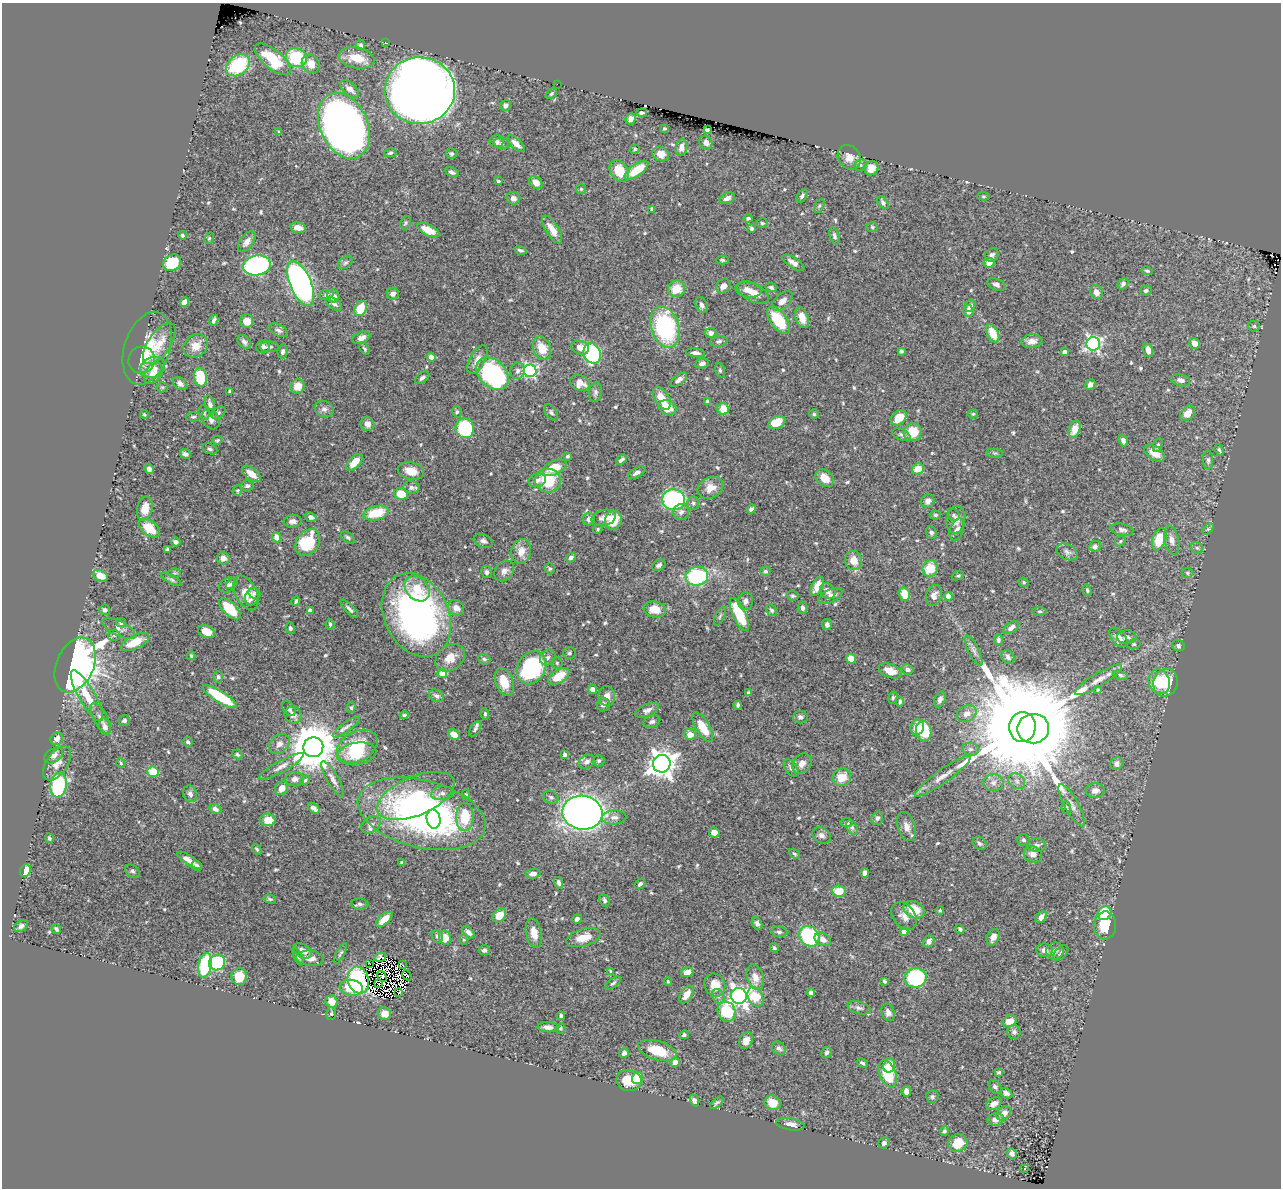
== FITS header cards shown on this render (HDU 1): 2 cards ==
NAXIS1  =                 1279
NAXIS2  =                 1186

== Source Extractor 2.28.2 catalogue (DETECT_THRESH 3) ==
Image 1279 x 1186 px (HDU 1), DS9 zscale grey, 1 PNG px = 1 image px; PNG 1283 x 1190 px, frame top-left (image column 1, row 1186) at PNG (2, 3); each listed source drawn as its Kron ellipse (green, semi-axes under 4 px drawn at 4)
Background 0.467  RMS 0.013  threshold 0.0389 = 3 sigma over >= 5 px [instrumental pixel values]
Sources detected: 611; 4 with non-positive FLUX_AUTO (blend fragments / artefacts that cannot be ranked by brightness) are neither listed nor drawn; of the other 607, the 500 brightest by FLUX_AUTO listed and drawn (107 fainter detections omitted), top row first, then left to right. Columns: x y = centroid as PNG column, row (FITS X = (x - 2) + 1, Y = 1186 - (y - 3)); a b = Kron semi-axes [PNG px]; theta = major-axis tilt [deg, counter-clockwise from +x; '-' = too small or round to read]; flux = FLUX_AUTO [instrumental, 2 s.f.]
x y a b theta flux
386 43 3 2 - 1.5
361 45 5 4 - 2
296 58 10 9 - 45
356 58 18 10 -10 18
273 59 22 9 -40 38
311 64 10 8 -51 10
238 65 13 9 37 54
557 84 2 2 - 25
350 89 11 6 -40 6
420 91 35 33 3 2000
551 94 6 4 42 1.3
505 105 6 5 - 3
642 113 5 3 - 1.8
630 119 6 5 - 4.2
344 126 34 24 -65 670
664 128 3 3 - 1.3
707 130 4 4 - 2
279 132 4 4 - 1.2
496 142 7 6 - 3.3
706 142 7 6 - 4.1
502 143 7 6 - 1.9
516 144 10 5 -43 6.7
682 147 8 6 82 7
635 149 5 4 - 1.3
390 153 6 4 11 1.4
451 154 5 5 - 1.8
661 154 8 7 - 8.9
849 157 13 10 -53 8.8
860 165 7 5 20 1.7
871 168 7 6 - 7.7
636 170 14 6 35 22
619 171 12 8 -55 20
452 172 7 4 -25 2.7
498 181 3 3 - 1.3
536 182 7 5 -45 8.5
581 189 5 5 - 1.4
802 196 7 4 58 1.8
983 196 6 4 -6 1.1
513 198 7 6 - 4.5
727 198 8 5 23 3.8
883 203 7 4 -55 3
819 206 8 4 62 1.6
652 209 4 4 - 2.9
748 218 4 4 - 1.5
406 223 7 5 64 1.5
762 223 6 4 -3 1.3
872 227 5 5 - 1.3
298 228 8 5 -10 8.2
552 229 16 6 -58 9.2
752 229 4 4 - 2
428 230 12 5 -26 16
182 235 4 4 - 1.4
834 236 8 5 -75 2.5
209 238 6 4 68 1.2
247 242 12 6 53 5.1
520 250 6 3 -16 1.8
992 255 7 6 - 2.7
722 260 6 4 -2 1.6
345 262 8 5 38 2.2
172 263 9 7 30 39
793 263 12 5 -32 5.4
989 263 5 5 - 6.5
257 265 14 10 10 190
1147 271 5 3 - 1.3
301 283 24 10 -67 340
1123 284 6 5 - 2.6
996 285 9 5 -23 2.7
723 286 8 6 46 5.3
771 287 6 4 -25 1.9
676 289 9 8 - 15
748 290 13 7 -10 7
1146 291 5 5 - 2
753 292 17 9 -27 9.4
1096 292 7 6 - 6.1
393 294 6 6 - 3.6
326 295 7 5 11 2
333 296 7 6 - 5.1
782 301 12 7 41 6.6
184 302 5 4 - 5.8
334 304 9 5 -35 3
701 305 8 5 -64 4.2
970 306 6 5 - 2.5
360 309 8 6 66 23
969 311 6 5 - 4.3
802 318 11 6 -69 9.1
214 320 6 3 62 2.5
779 320 16 8 -54 37
247 321 7 6 - 9.2
1254 326 6 5 - 1.7
665 327 21 14 -73 120
278 330 10 6 -27 2.7
711 333 6 5 - 3.4
993 333 10 5 -64 16
361 338 9 5 22 4.7
719 341 9 5 11 2.1
1032 341 10 7 6 5.7
244 342 8 5 -48 3.4
159 343 24 11 55 13
1194 343 5 5 - 6.1
1093 344 7 6 - 220
196 346 13 11 40 12
263 347 7 6 - 2.4
269 347 9 5 0 2.5
580 347 9 6 -23 6.5
147 348 37 22 72 38
542 348 12 8 -68 15
364 349 6 3 -56 1.4
1148 350 7 4 -75 6.8
283 351 7 5 79 2.1
901 351 4 3 - 1.8
1065 352 4 4 - 4.7
592 353 10 8 -67 130
695 353 9 4 -6 2.8
431 357 5 4 - 4.2
477 359 16 7 62 7.4
142 360 13 13 - 8.6
702 363 7 5 11 3.2
152 367 13 10 24 9.9
720 370 7 4 -74 1.5
518 371 8 7 - 3.5
530 371 6 6 - 160
153 373 11 8 52 9.3
492 374 19 13 -45 140
201 377 9 6 -80 38
422 378 8 5 37 2.4
679 380 9 5 38 3.9
1181 380 9 6 -13 3.3
180 383 8 5 -45 3.2
580 383 10 8 -23 8.8
1090 384 5 4 - 4.6
298 386 7 7 - 12
162 387 5 5 - 1.2
229 391 3 3 - 1.3
595 392 9 6 79 2.6
662 398 12 7 -57 13
707 401 4 4 - 1.3
210 404 9 5 -76 3
667 408 9 7 -21 17
324 409 9 8 - 3.7
723 409 6 5 - 14
204 412 7 5 -77 1.9
457 412 6 5 - 1.8
551 412 9 5 -55 2.2
219 413 8 5 40 1.8
1188 413 9 6 46 8
144 414 4 4 - 1.3
814 414 5 5 - 1.4
973 414 5 4 - 1.5
193 417 7 4 2 1.5
899 418 9 6 44 14
211 419 11 8 -61 5.1
777 422 9 6 25 19
367 424 7 6 - 4.5
465 428 10 9 - 75
1075 429 9 5 70 10
912 432 9 8 - 26
901 435 9 5 -25 2.5
217 440 5 4 - 1.3
1123 441 6 4 -67 3.4
1158 445 7 4 68 1.5
210 449 8 5 -22 1.9
1219 450 6 3 -68 1.5
995 453 8 3 -4 1.4
1155 453 11 6 -34 11
185 454 6 4 -24 3.1
567 456 4 3 - 1.5
621 460 6 3 42 2.2
1208 460 9 5 -89 2.4
355 462 10 5 47 14
554 468 12 7 24 20
149 469 5 4 - 3.4
918 469 6 5 - 14
411 471 13 8 -12 11
637 473 10 4 30 3.4
251 474 11 5 -38 8.4
825 478 10 8 -42 9.9
537 480 9 6 19 3.5
548 481 13 12 - 32
247 486 6 5 - 2.3
411 487 8 6 -2 3.8
710 488 13 10 25 9.1
237 490 5 4 - 1.2
401 494 7 5 -12 20
674 500 11 10 - 110
928 501 7 6 - 4.8
693 503 7 6 - 2.1
145 508 12 7 76 13
751 509 5 4 - 2.6
681 512 8 8 - 3.5
376 513 13 7 15 27
935 515 5 4 - 1.2
953 515 6 5 - 1.8
311 517 6 4 -24 3.1
604 518 12 8 15 5.2
589 519 6 6 - 4.2
613 520 9 8 - 21
956 520 14 9 80 6
293 521 9 6 4 4.1
149 528 12 7 -39 22
598 529 5 4 - 1.2
1208 529 6 4 44 1.2
957 530 11 6 70 4.4
1122 530 11 6 -11 3.6
931 533 6 5 - 2.3
277 537 5 4 - 8.6
348 538 8 4 -34 1.9
1159 539 11 6 72 24
1172 540 15 7 -77 5.1
483 541 10 6 -22 3.3
1120 541 6 4 47 1.3
176 542 5 4 - 4
308 542 15 11 52 41
1095 546 6 5 - 3.3
1197 548 6 5 - 1.8
167 550 4 3 - 2
521 551 12 10 75 10
1067 552 11 7 -29 3.4
223 558 6 6 - 6.5
571 558 5 4 - 2.4
854 560 9 8 - 11
659 565 7 5 30 2.6
930 568 8 7 - 21
550 569 5 5 - 1.5
504 571 11 9 48 5
765 571 5 5 - 1.7
486 572 6 5 - 2.3
174 573 6 5 - 1.3
1187 573 6 5 - 1.5
100 576 8 5 -27 11
697 576 11 9 8 76
958 576 6 4 19 1.2
171 579 11 4 -29 2
1024 582 5 4 - 1.3
232 583 7 4 45 1.8
227 585 9 6 32 3.5
817 586 10 5 64 10
417 588 14 11 -47 15
1087 590 6 4 -75 1.3
828 591 8 7 - 6.1
246 593 18 10 -64 13
254 593 6 5 - 1.8
905 594 7 5 -78 17
934 595 11 7 72 5.3
793 596 6 5 - 1.5
830 596 13 6 24 4.3
948 596 4 4 - 10
252 597 9 6 74 3.2
296 601 5 3 - 1.6
745 601 9 7 82 4.3
456 608 8 7 - 6.9
803 608 6 5 - 3.1
230 609 13 6 -44 35
349 609 12 4 -47 2.6
655 609 11 8 -7 15
105 610 5 5 - 2.7
310 610 4 4 - 4.8
772 610 6 5 - 1.9
1040 611 7 3 0 1.2
416 615 44 32 -64 300
739 615 18 6 -65 43
720 616 10 4 64 1.9
121 623 5 4 - 1.9
330 624 5 4 - 1.4
827 624 5 4 - 2.8
119 628 18 7 -26 5.5
290 628 5 4 - 1.9
1011 628 9 5 36 3.8
207 632 9 6 -22 9.2
114 635 6 5 - 1.9
1118 637 11 7 -50 6.6
1127 637 10 6 -2 3.1
999 640 5 4 - 2
135 642 15 7 25 17
1134 644 7 5 13 1.5
1178 645 6 5 - 1.9
974 650 17 5 -64 3.9
569 653 6 5 - 1.9
191 656 4 3 - 1.2
548 657 8 7 - 2.9
1008 657 7 6 - 2.5
450 658 16 12 38 12
484 659 6 5 - 2
851 659 5 4 - 16
557 663 5 5 - 1.4
75 665 29 18 66 590
531 668 17 14 61 120
907 669 6 5 - 2.7
890 671 12 6 -21 10
442 673 4 4 - 19
1121 675 7 4 -20 1.7
559 676 12 6 33 18
218 677 5 4 - 2.2
1098 680 27 6 31 9.5
504 682 14 8 -70 16
1159 682 12 10 -69 33
1165 683 14 12 70 28
592 689 4 4 - 4.1
1098 690 3 3 - 1.2
748 693 4 3 - 1.8
87 696 29 8 -60 18
436 696 8 5 -31 2.6
607 696 10 8 -78 5.8
220 697 20 5 -32 48
893 697 6 4 74 1.4
940 699 8 5 66 3.7
900 702 5 3 - 1.7
603 704 7 6 - 3.1
738 705 4 3 - 1.7
351 708 5 4 - 1.6
289 709 8 5 -52 2.6
647 710 12 6 22 3.7
485 714 6 4 -81 1.5
967 714 10 7 24 6.5
293 715 9 8 - 4
404 715 4 3 - 1.4
800 717 7 6 - 2.7
101 718 17 7 -62 5.2
124 721 5 5 - 2.4
652 722 8 6 18 2.4
105 727 9 5 -72 4.7
346 727 16 4 36 3.6
703 727 17 7 -59 18
917 727 8 6 72 13
1022 727 15 13 85 35000
475 729 8 5 61 2.2
1033 729 16 14 11 3100
924 731 10 8 -83 28
454 735 6 4 -30 8.1
690 735 6 5 - 10
57 738 7 6 - 5.4
188 742 5 5 - 1.8
279 744 12 8 41 5.5
357 746 21 15 29 39
313 747 10 10 - 4100
970 749 8 6 -13 2.7
237 754 5 4 - 1.5
357 754 20 11 10 24
54 755 10 6 32 4.9
565 755 4 4 - 2.5
599 761 5 5 - 1.8
587 762 9 6 29 3.7
57 763 19 10 55 9.6
121 763 5 4 - 1.2
662 764 9 8 - 1000
802 764 11 8 49 6.2
1117 764 7 6 - 4
281 767 25 5 29 6.3
791 768 9 6 -54 3.6
153 772 6 5 - 19
943 776 34 6 35 11
842 777 9 8 - 15
295 779 9 7 1 3.7
333 779 20 6 -60 5
305 780 5 3 - 1.3
1017 781 9 7 -36 3.7
993 783 10 8 3 4.9
58 785 12 8 80 95
282 788 7 6 - 7
1095 790 9 7 7 5.1
442 793 11 7 6 4.1
190 794 8 7 - 3.9
466 794 5 4 - 1.2
416 796 41 19 23 62
551 797 8 6 -28 2.6
1072 805 24 7 -61 6.6
1066 807 6 5 - 1.5
314 808 6 4 -41 3.5
215 809 6 5 - 3
582 813 20 17 -8 910
422 814 65 33 -14 330
465 817 14 9 -90 27
614 817 12 7 3 4.2
877 818 7 5 70 2.5
433 819 9 7 -80 21
268 820 8 6 -4 12
846 823 6 4 8 2.7
371 825 10 7 34 4.3
852 827 8 5 -63 2.2
906 827 15 9 -73 6.6
714 832 5 5 - 6.1
822 835 10 7 -34 3.5
49 838 5 4 - 1.5
1023 840 6 6 - 2
980 843 8 5 -33 2.1
1036 845 9 6 -5 3.4
257 849 6 3 -52 1.3
794 854 6 4 -38 1.5
1033 854 9 8 - 5.3
189 860 14 4 -33 6.8
402 862 4 3 - 1.3
197 866 5 4 - 3
25 871 6 5 - 12
132 871 8 6 -38 1.9
865 873 4 4 - 3.7
533 874 7 5 8 4.3
558 883 6 4 -73 2.5
640 884 6 4 40 2.4
839 891 7 5 -11 18
270 899 6 3 -16 1.3
605 900 7 5 -65 2.3
360 904 9 5 -2 2.4
914 910 11 8 -26 18
940 911 4 4 - 1.2
1104 913 7 6 - 28
499 915 8 6 46 14
904 916 15 11 -51 7.3
1041 917 7 4 50 5.4
384 919 10 5 41 9.4
577 919 5 4 - 3.1
757 923 6 5 - 2.9
1105 925 14 11 88 23
21 926 8 5 34 3.1
56 929 5 4 - 1.7
960 929 5 4 - 2.6
468 932 7 4 -46 3.9
779 932 8 5 -7 2.2
904 932 4 4 - 6.6
534 933 15 8 -78 10
437 936 7 5 -61 2.5
809 936 11 9 -47 92
583 937 17 8 16 12
993 937 9 6 65 5.5
445 938 7 6 - 12
823 939 8 6 -27 5.6
464 940 5 4 - 1.1
929 941 6 5 - 3.9
774 948 5 4 - 1.5
484 950 5 5 - 2.8
1044 950 8 7 - 5
303 951 10 6 -30 7.7
1055 951 9 8 - 3.7
340 953 11 4 62 1.9
1061 953 9 5 46 1.9
298 957 9 4 -66 1.8
380 957 6 3 13 1.2
310 958 14 7 -6 7.8
217 963 8 7 - 67
370 964 2 2 - 2.4
205 965 12 7 77 62
403 965 4 2 - 5
611 971 4 3 - 1.5
687 972 6 5 - 8
407 975 5 3 - 1.7
382 976 6 4 -59 2.4
239 977 8 8 - 17
755 977 13 8 -72 8
915 978 11 9 8 100
358 980 13 10 -71 120
884 981 4 3 - 1.4
668 982 4 3 - 1.2
613 983 9 4 37 1.7
379 984 2 2 - 1.3
715 985 12 10 -66 11
351 988 12 7 -8 17
399 993 4 2 - 1.7
811 993 4 4 - 3.4
686 995 10 5 57 9.1
718 996 7 6 - 2.4
739 996 8 8 - 430
755 997 10 7 -64 30
332 1002 6 6 - 8.5
859 1008 12 6 -15 3.8
727 1012 10 9 - 40
888 1012 9 6 -69 4.3
331 1014 6 5 - 1.4
385 1014 7 6 - 9
561 1016 4 3 - 1.9
1010 1021 7 5 24 9.7
548 1027 10 5 -4 4.7
561 1028 5 4 - 1.3
1014 1032 7 6 - 2.8
684 1035 5 4 - 1.8
746 1040 9 6 66 5.9
779 1048 7 6 - 2.7
657 1050 20 9 -16 26
624 1053 5 4 - 3.6
826 1053 6 5 - 2.2
675 1062 5 5 - 5
862 1063 6 4 -30 1.9
889 1065 7 5 74 10
999 1072 4 3 - 1.4
888 1074 14 8 -68 37
638 1078 6 5 - 31
629 1080 12 10 -9 21
995 1087 7 5 -52 2.9
906 1091 5 4 - 4.6
1006 1093 6 5 - 2.9
932 1097 6 6 - 2
694 1101 6 4 -67 2.6
717 1103 8 4 40 1.6
773 1103 8 7 - 13
994 1104 8 5 29 5.3
1004 1113 8 6 44 6
996 1119 8 6 5 5.5
790 1124 14 6 -9 6
944 1131 4 4 - 1.6
884 1143 6 5 - 2.1
958 1143 10 8 23 21
1012 1153 5 5 - 3
1024 1169 3 3 - 1.9
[107 fainter detections neither listed nor drawn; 4 non-positive-flux detections neither listed nor drawn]